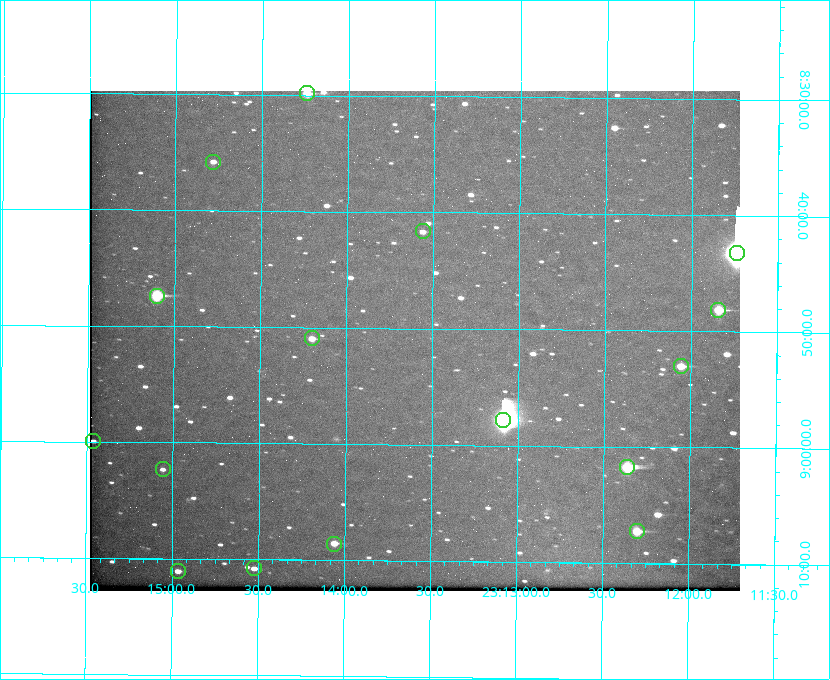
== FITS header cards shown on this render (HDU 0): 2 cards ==
NAXIS1  =                  650 / Width of table row in bytes
NAXIS2  =                  500 / Number of rows in table

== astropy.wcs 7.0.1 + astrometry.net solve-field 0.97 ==
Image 650 x 500 px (HDU 0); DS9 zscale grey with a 90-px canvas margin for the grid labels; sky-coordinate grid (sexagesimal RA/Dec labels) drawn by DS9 from the SOLVED WCS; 16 Tycho-2 reference stars matched to detected sources circled (green)
Header WCS: none
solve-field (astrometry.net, Tycho-2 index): SOLVED blind (the file carries no WCS)
Solved WCS: RA---TAN-SIP/DEC--TAN-SIP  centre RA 23:13:36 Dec +08:51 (348.40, +8.85 deg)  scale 5.16 arcsec/px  FOV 55.9' x 43.0'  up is +179 deg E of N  parity flipped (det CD > 0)
(file carries no celestial WCS; the grid is the blind solution)
Tycho-2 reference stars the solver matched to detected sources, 16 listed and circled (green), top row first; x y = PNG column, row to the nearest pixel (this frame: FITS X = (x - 90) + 1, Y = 500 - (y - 91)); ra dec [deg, ICRS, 3 dp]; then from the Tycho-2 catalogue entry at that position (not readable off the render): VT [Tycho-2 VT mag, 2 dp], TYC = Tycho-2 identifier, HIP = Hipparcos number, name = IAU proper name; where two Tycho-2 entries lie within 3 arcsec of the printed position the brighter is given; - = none
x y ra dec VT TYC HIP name
307 93 348.560 +8.498 9.78 1161-1619-1 - -
213 162 348.695 +8.597 11.30 1161-1571-1 - -
423 231 348.391 +8.694 11.47 1161-728-1 - -
737 253 347.934 +8.720 5.17 1161-1795-1 114520 -
157 296 348.775 +8.789 8.97 1161-884-1 114784 -
718 310 347.960 +8.802 9.24 1161-1027-1 - -
312 338 348.550 +8.849 10.80 1161-574-1 - -
681 366 348.014 +8.883 10.51 1161-1048-1 - -
503 420 348.271 +8.963 6.92 1161-1161-1 114608 -
93 441 348.866 +8.999 11.82 1161-694-1 - -
627 467 348.091 +9.029 8.14 1161-448-1 114562 -
163 469 348.765 +9.039 11.87 1161-1547-1 - -
637 531 348.075 +9.120 9.77 1161-768-1 - -
334 544 348.514 +9.143 10.38 1161-1071-1 - -
254 568 348.631 +9.180 11.26 1161-1559-1 - -
178 571 348.741 +9.184 11.62 1161-452-1 - -